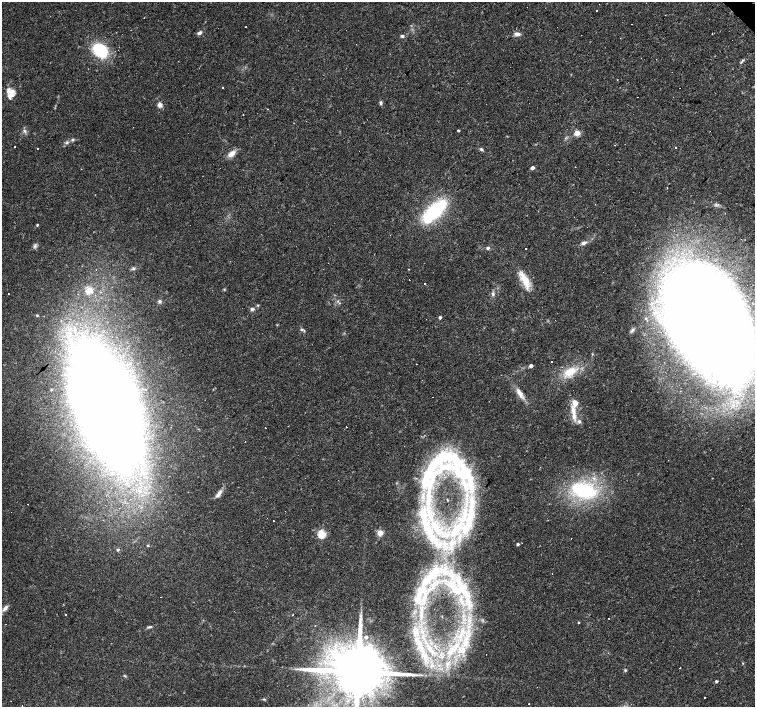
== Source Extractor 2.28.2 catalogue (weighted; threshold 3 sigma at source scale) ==
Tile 10 of 4 x 4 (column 2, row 3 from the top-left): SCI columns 1506-3010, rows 1626-3035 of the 6021 x 6003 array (HDU 1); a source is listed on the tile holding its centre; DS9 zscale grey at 2 x 2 block average (1 PNG px = mean of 2 x 2 image px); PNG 757 x 709 px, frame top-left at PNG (2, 2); no overlay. Shown black and unused: <1% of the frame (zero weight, under 3 of 4 exposures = <1% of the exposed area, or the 3 px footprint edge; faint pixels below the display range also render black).
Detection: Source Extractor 2.28.2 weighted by HDU 2 'WHT'; one run over the whole footprint, this tile lists its part. Background 0.033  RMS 0.0024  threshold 0.011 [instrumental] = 3 sigma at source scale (4.5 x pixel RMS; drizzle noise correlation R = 1.50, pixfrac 1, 0.0396/0.0396 arcsec/px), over >= 5 px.
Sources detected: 133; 3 inside a brighter object's white glare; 17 cosmic-ray / hot-pixel residue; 1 long thin detection or spike segment (spike, bleed or trail) — not listed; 20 inside a brighter listed object's ellipse — not listed separately; the other 92 listed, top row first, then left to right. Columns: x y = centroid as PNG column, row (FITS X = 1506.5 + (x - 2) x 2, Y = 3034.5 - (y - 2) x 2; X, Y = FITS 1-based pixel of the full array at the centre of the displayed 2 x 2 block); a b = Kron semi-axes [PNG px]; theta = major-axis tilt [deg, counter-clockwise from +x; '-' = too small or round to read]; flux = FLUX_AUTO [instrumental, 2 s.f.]
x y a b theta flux
596 11 2 2 - 0.27
246 27 2 2 - 6.3
200 33 6 4 32 1.6
517 34 7 4 -5 2.3
712 34 2 2 - 0.53
402 36 5 4 - 0.98
100 50 17 13 -43 27
741 62 4 3 - 0.67
223 88 2 2 - 4
11 95 11 8 38 4
638 97 2 2 - 0.47
381 103 5 4 - 1.1
160 105 6 6 - 2.1
243 114 2 2 - 0.57
25 131 5 3 - 1.2
458 131 2 2 - 0.74
577 133 3 3 - 15
73 140 4 4 - 0.82
67 143 5 3 - 1.1
15 146 2 2 - 4.1
676 147 2 2 - 0.6
37 149 2 2 - 0.46
481 149 4 3 - 1.1
231 154 10 6 39 4.3
532 168 3 2 - 3.2
667 188 2 2 - 0.68
434 211 31 12 43 44
37 225 3 2 - 0.6
584 243 7 4 28 2.1
35 246 8 3 80 1.2
488 248 4 4 - 1.1
525 249 2 2 - 0.48
133 269 6 4 23 1.1
408 269 3 2 - 0.22
96 270 2 2 - 0.34
409 280 2 2 - 6
525 281 20 8 -66 9.8
425 284 2 2 - 1.5
89 290 3 3 - 20
9 294 2 2 - 0.35
493 294 5 4 - 1.2
160 301 5 4 - 1.1
338 301 4 3 - 0.68
251 309 5 3 - 1
37 315 4 3 - 0.49
440 317 3 2 - 1.6
710 325 66 34 -52 980
301 329 4 3 - 0.82
632 330 8 3 50 1.2
531 366 3 3 - 2
570 372 18 11 32 11
51 389 2 2 - 0.36
520 393 16 5 -62 4.3
433 397 2 2 - 0.75
106 405 63 29 -72 1300
573 410 16 5 -85 5.6
579 421 5 5 - 1.4
462 472 65 29 -45 69
584 490 34 18 -18 47
218 494 11 5 55 2.7
457 529 39 13 50 43
428 530 78 13 -59 55
380 533 3 3 - 17
322 534 3 3 - 37
518 544 3 2 - 1.2
147 546 3 2 - 0.56
118 550 3 3 - 0.81
429 578 32 12 50 29
454 587 33 12 -54 34
160 597 2 2 - 0.41
5 608 10 4 51 2.2
234 611 2 2 - 2.7
65 614 2 2 - 0.73
292 615 2 2 - 0.7
609 618 2 2 - 0.28
578 622 2 2 - 4.5
149 627 7 3 10 0.99
415 633 6 3 26 1.6
366 637 3 3 - 1.5
418 641 10 3 -37 2.1
465 644 11 9 65 8.7
429 648 4 4 - 1.5
450 651 16 10 34 15
423 655 6 3 -44 2.1
328 656 3 3 - 1.1
625 670 4 3 - 0.63
358 672 15 11 38 6900
716 681 2 2 - 1.3
705 698 2 2 - 2.5
264 699 5 2 - 0.5
528 704 2 2 - 1.7
22 705 2 2 - 0.84
Isophote crosses this tile's border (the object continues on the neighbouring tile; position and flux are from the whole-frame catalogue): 1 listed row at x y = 358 672
Diffuse or blended objects may show on this block-average render without a row.